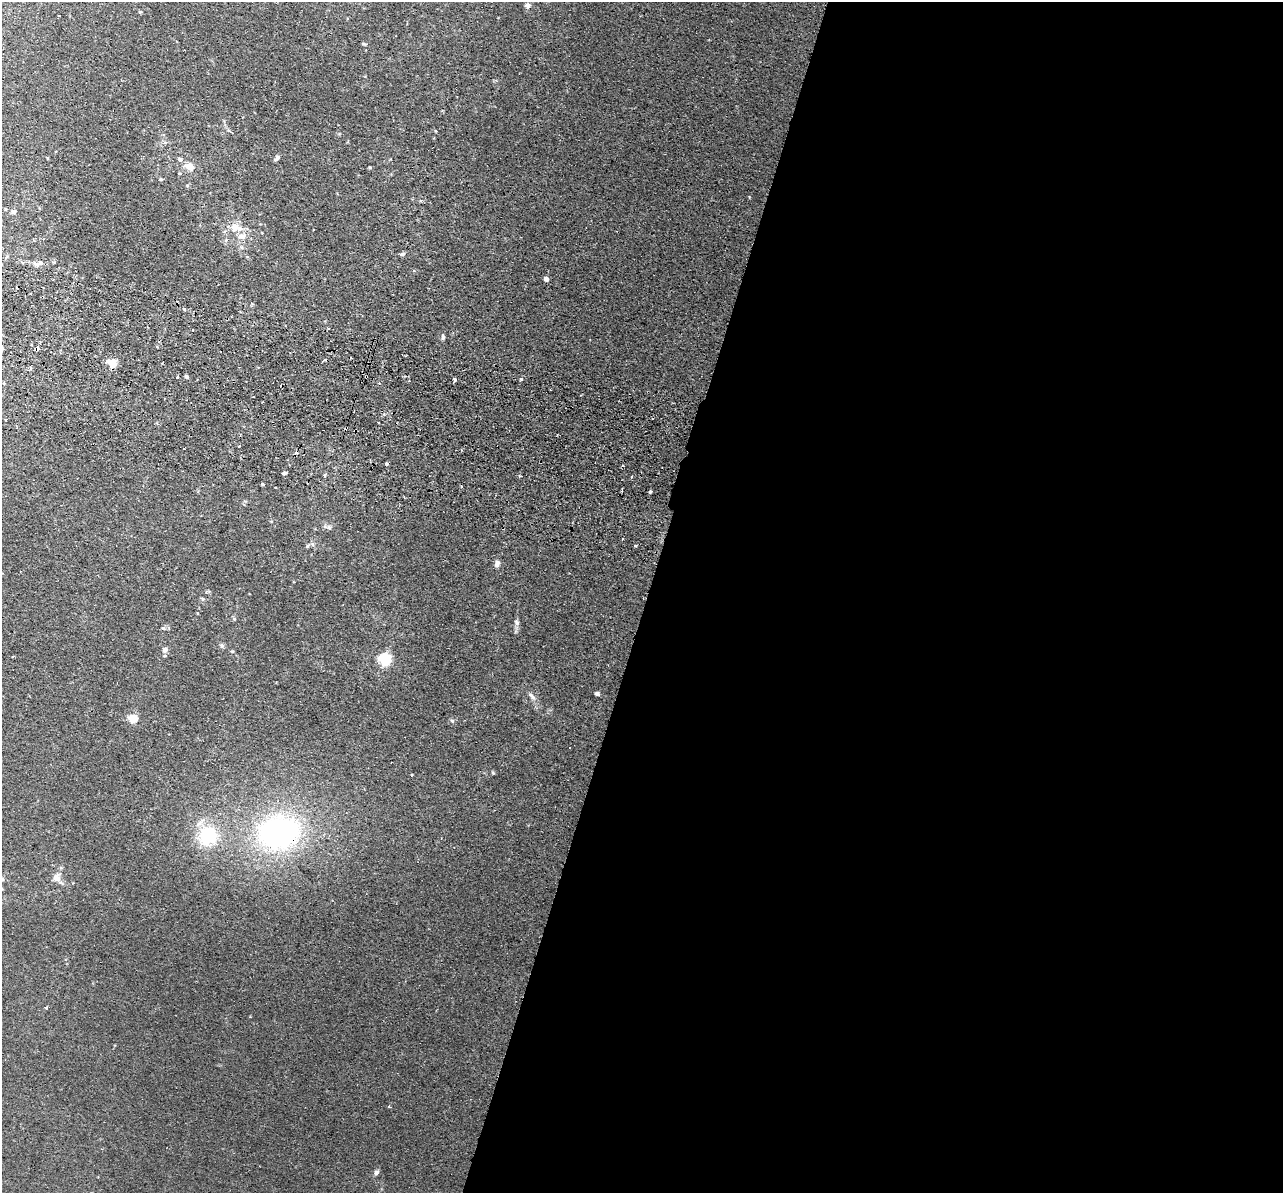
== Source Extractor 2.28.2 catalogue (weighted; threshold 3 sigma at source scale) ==
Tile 12 of 4 x 4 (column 4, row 3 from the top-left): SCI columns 3860-5140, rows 1499-2689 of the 5157 x 5256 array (HDU 1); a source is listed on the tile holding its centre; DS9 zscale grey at full resolution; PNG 1285 x 1195 px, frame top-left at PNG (2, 2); no overlay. Shown black and unused: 50% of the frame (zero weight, under 2 of 3 exposures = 3% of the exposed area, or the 3 px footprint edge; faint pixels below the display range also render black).
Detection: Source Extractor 2.28.2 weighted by HDU 2 'WHT'; one run over the whole footprint, this tile lists its part. Background 0.0199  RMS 0.0051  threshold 0.0229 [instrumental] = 3 sigma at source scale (4.5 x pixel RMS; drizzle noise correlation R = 1.50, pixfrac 1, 0.05/0.05 arcsec/px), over >= 5 px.
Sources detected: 65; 12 cosmic-ray / hot-pixel residue — not listed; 2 inside a brighter listed object's ellipse — not listed separately; the other 51 listed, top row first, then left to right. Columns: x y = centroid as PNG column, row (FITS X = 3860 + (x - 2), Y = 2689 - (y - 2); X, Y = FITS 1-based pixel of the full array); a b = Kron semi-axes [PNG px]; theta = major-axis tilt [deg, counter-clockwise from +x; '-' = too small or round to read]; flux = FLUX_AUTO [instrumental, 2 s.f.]
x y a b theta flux
527 5 7 6 - 1.7
140 12 5 4 - 0.55
364 44 6 3 -19 0.58
277 157 8 5 56 1.3
180 159 6 5 - 1.5
190 166 9 7 -29 5.3
161 179 5 4 - 0.53
14 212 7 5 29 1.1
234 227 11 11 - 4.9
242 236 11 8 -2 3.5
402 254 6 4 10 1.1
37 264 8 6 7 1.4
546 279 4 4 - 2.5
184 309 4 3 - 0.51
443 337 8 4 -89 1
37 348 4 3 - 5.6
112 363 5 5 - 22
30 368 3 3 - 1.2
366 376 3 2 - 0.69
178 377 3 2 - 0.67
187 377 5 4 - 0.89
521 379 5 4 - 0.79
454 380 3 3 - 6.3
386 464 3 3 - 1.2
284 473 4 3 - 4
519 476 3 3 - 0.67
263 484 4 3 - 0.62
650 491 3 3 - 0.83
329 527 7 6 - 1.3
307 545 3 3 - 1.4
497 563 8 6 77 1.8
202 599 6 4 -22 0.76
234 619 5 5 - 0.66
517 622 8 6 -88 1.3
163 628 5 5 - 0.81
222 646 6 5 - 1
165 650 5 5 - 2.5
385 660 6 5 - 59
597 694 4 4 - 1.5
532 696 13 5 -47 1.9
133 719 5 5 - 23
452 721 6 5 - 0.83
493 773 5 4 - 0.58
411 775 3 2 - 0.86
279 832 49 39 12 100
208 836 20 20 - 25
57 878 12 8 -49 4.1
2 879 7 4 -45 0.75
46 1008 4 3 - 0.59
389 1107 3 3 - 0.55
376 1172 6 5 - 1.3
Overlapping masked pixels (flux is a lower limit): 3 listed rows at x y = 37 348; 366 376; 279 832
Isophote crosses this tile's border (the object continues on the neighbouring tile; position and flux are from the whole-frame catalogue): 1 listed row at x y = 2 879
Unlisted compact peaks at least as high as the median listed source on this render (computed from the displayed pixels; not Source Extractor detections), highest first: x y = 370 167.